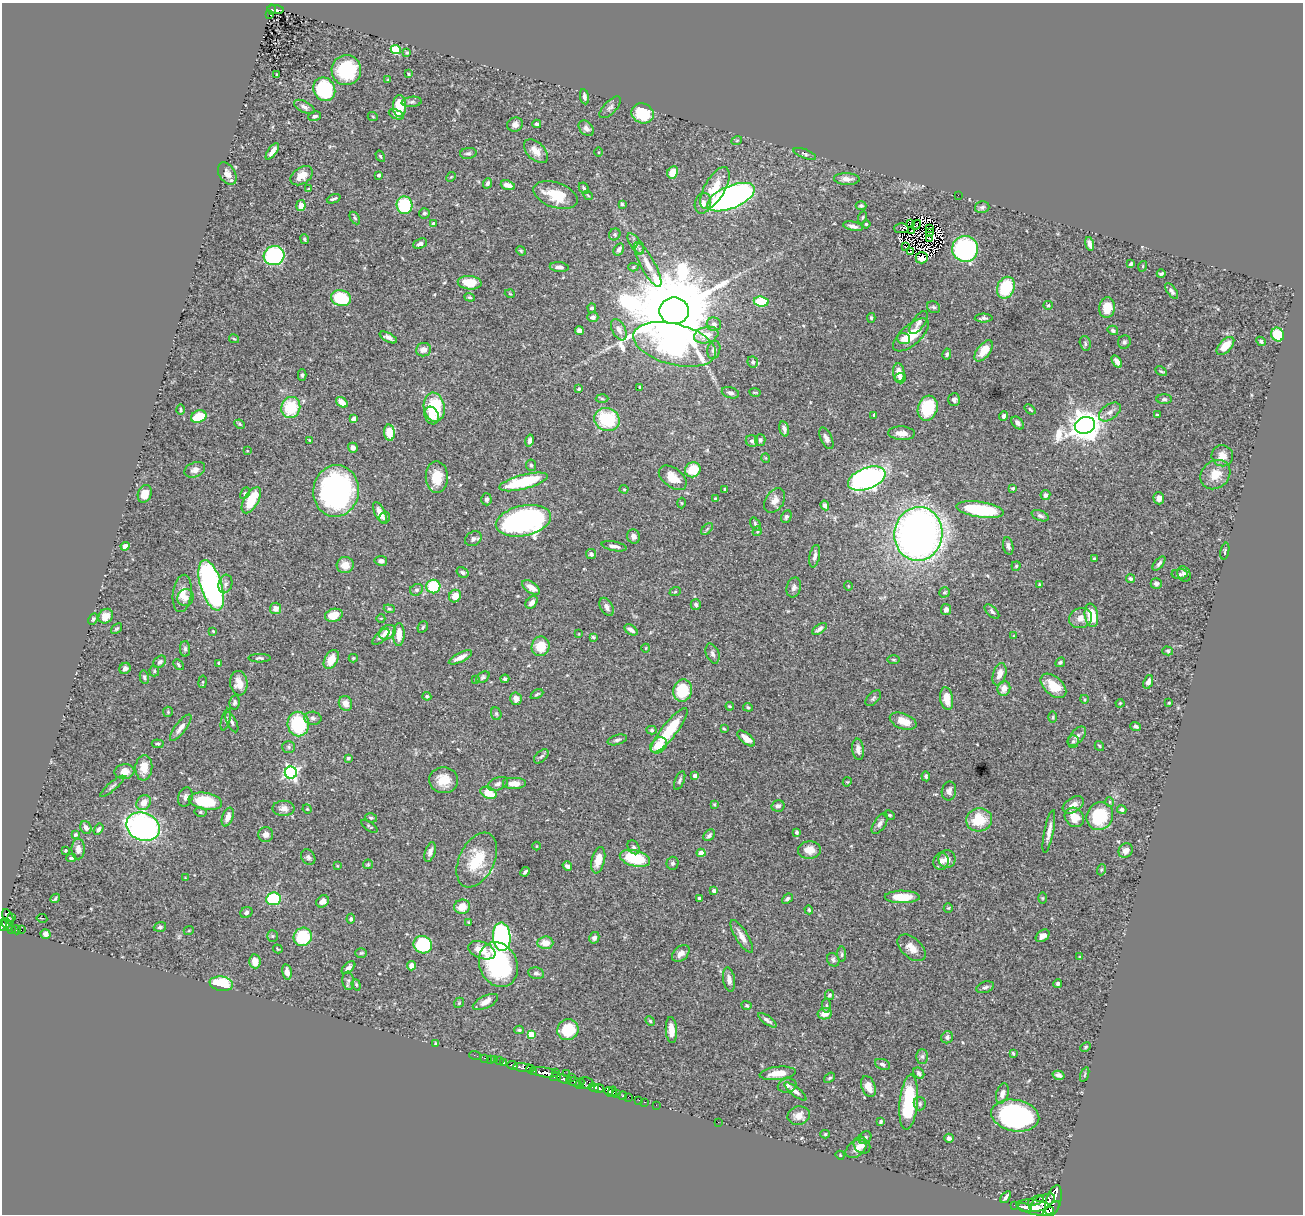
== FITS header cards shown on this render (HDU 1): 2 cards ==
NAXIS1  =                 1301
NAXIS2  =                 1212

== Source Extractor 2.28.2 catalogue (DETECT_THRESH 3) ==
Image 1301 x 1212 px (HDU 1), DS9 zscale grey, 1 PNG px = 1 image px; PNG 1305 x 1216 px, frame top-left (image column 1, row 1212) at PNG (2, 3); each listed source drawn as its Kron ellipse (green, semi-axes under 4 px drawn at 4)
Background 0.708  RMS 0.025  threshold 0.0762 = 3 sigma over >= 5 px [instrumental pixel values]
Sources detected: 516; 4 with non-positive FLUX_AUTO (blend fragments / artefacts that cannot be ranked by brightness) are neither listed nor drawn; of the other 512, the 500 brightest by FLUX_AUTO listed and drawn (12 fainter detections omitted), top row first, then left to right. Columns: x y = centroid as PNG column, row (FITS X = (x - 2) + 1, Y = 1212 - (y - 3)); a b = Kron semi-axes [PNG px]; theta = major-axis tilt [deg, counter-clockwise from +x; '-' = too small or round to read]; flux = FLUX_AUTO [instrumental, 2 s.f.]
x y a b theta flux
272 9 5 4 - 81
276 9 8 4 -5 130
270 14 4 2 - 15
396 50 5 4 - 85
407 53 4 3 - 1.9
346 70 15 15 - 82
277 74 3 3 - 2.1
408 74 3 2 - 1.6
388 80 3 3 - 1.4
324 89 12 10 -61 130
584 97 8 4 -80 5.4
412 102 10 5 6 4.1
400 106 11 6 -89 51
304 107 11 5 -27 6.4
610 107 14 6 46 6
642 113 11 9 -25 66
396 114 8 4 -22 6.2
315 116 7 4 16 4.4
373 117 5 3 - 1.5
515 124 8 7 - 7.5
537 124 4 4 - 4
586 128 9 6 -47 7.8
737 140 5 3 - 1.5
272 151 9 4 54 10
536 151 14 8 -45 17
598 152 4 3 - 1.5
468 153 8 5 7 4
805 154 12 4 -21 3.3
380 156 6 4 -59 1.9
673 172 6 5 - 27
227 174 12 8 -58 12
378 175 4 4 - 3.3
302 176 12 8 35 18
451 177 5 4 - 1.9
847 179 13 6 -2 11
488 183 5 4 - 5.8
508 185 7 4 -18 12
584 188 6 4 -61 3.3
715 188 23 10 60 42
309 189 4 3 - 2.3
555 195 23 12 -19 47
588 195 5 4 - 2
958 195 2 2 - 20
731 197 25 11 23 720
334 199 7 3 21 3.1
703 203 10 8 72 13
622 204 4 3 - 2.6
404 205 9 8 - 88
301 206 5 4 - 16
861 206 5 4 - 3.5
982 207 7 6 - 4.2
424 213 5 5 - 3.3
863 217 6 4 71 2.1
355 218 7 4 -59 2.5
911 223 3 2 - 1.6
433 224 3 3 - 5.5
866 224 4 4 - 2.4
916 225 5 2 - 2.1
853 226 10 4 -12 7.2
901 228 7 5 1 10
929 228 3 2 - 2.6
911 231 3 2 - 2.1
930 233 3 2 - 1.6
615 234 6 5 - 3.4
304 239 5 4 - 3
930 239 4 2 - 3.2
420 244 7 4 22 5.8
636 244 12 5 -55 6.6
1089 244 7 4 -75 8.2
905 247 2 2 - 3.6
619 249 6 5 - 5.8
639 249 6 4 73 2.9
965 249 13 12 - 280
521 251 5 4 - 2
910 252 3 3 - 4.6
274 256 10 9 - 200
922 258 6 5 - 8.4
648 264 25 7 -61 21
1131 264 4 3 - 3.4
1143 266 5 3 - 1.4
559 267 9 5 -6 7.3
633 267 5 4 - 2.2
1161 274 4 3 - 3
470 283 12 6 -5 34
1006 288 11 8 67 71
1172 291 9 4 -53 5.5
510 294 5 3 - 1.3
470 297 5 4 - 2.3
341 298 10 8 -15 85
761 302 7 5 -7 63
1048 305 5 4 - 2.1
934 307 7 5 -31 3.8
592 308 4 4 - 3.7
1107 308 10 8 83 32
674 311 15 13 0 41000
593 317 5 5 - 7
871 318 5 4 - 2.4
984 318 9 4 0 4.4
918 323 13 6 54 5.9
714 324 7 6 - 5.8
619 330 11 6 -63 10
1113 330 5 4 - 3.8
579 331 4 4 - 7.6
1278 334 7 6 - 48
706 335 12 8 15 24
911 335 22 10 41 43
388 337 9 4 -28 6.7
903 338 6 5 - 6.2
234 339 5 3 - 1.7
1261 341 5 4 - 3.1
1124 342 7 6 - 3.8
1085 343 7 5 -76 3.5
675 344 42 20 -14 710
1225 346 11 6 46 22
423 350 7 6 - 9.5
714 350 9 6 77 8.2
984 351 12 6 52 23
947 354 5 4 - 3.1
753 362 6 5 - 5.3
1117 362 7 4 -57 10
1161 371 6 4 -28 2.3
899 372 9 5 -83 15
302 375 5 4 - 2.9
900 378 5 5 - 7.2
640 387 3 3 - 2.2
579 389 3 3 - 2.6
755 392 5 3 - 1.6
730 393 9 5 -16 5.5
602 399 6 4 -2 2.7
1164 399 7 5 0 3.4
954 400 6 5 - 4.7
342 402 6 4 -38 14
291 407 11 9 74 72
434 407 14 10 -80 91
928 408 13 9 73 69
1030 409 6 4 -40 2.5
180 410 5 2 - 2
1110 412 12 7 36 8.7
432 415 9 7 -67 13
874 415 4 3 - 2.5
1157 415 3 3 - 2
1004 416 5 3 - 4.6
199 417 8 6 20 48
354 419 4 4 - 19
607 419 13 11 -25 98
1018 423 7 5 -48 5
240 424 5 4 - 2.2
1085 425 10 8 18 3200
784 429 8 4 -75 7
389 433 8 5 -85 30
902 433 13 6 -3 13
826 438 11 5 -65 7.2
310 440 4 3 - 1.5
760 440 6 5 - 4
530 441 6 4 77 5.3
752 441 6 5 - 6.4
353 448 5 4 - 6.5
247 451 4 2 - 1.1
1222 456 11 10 - 13
766 458 5 3 - 1.3
531 465 6 5 - 3
195 470 11 7 22 8.6
693 470 8 7 - 37
1215 475 16 13 41 28
437 477 16 11 -88 38
673 478 16 9 -37 29
867 478 20 10 21 560
523 482 25 7 14 95
1013 488 3 3 - 2.1
624 489 4 4 - 1.8
725 489 4 3 - 3
336 491 26 23 84 410
245 493 6 4 61 2.3
145 494 9 6 71 24
1045 495 5 5 - 5.2
715 498 4 3 - 1.7
1159 498 6 5 - 9.2
486 499 6 5 - 4.5
251 500 14 7 59 51
775 500 13 9 58 11
681 503 5 3 - 1.5
825 505 5 4 - 6.6
980 510 24 7 -8 110
380 513 12 5 -65 14
1040 516 9 5 -22 4.5
786 517 6 5 - 3.7
384 518 6 5 - 3.5
523 521 28 15 11 450
755 524 7 4 -58 3.9
707 529 7 4 46 2.7
757 531 5 4 - 2.4
918 534 27 24 82 1100
633 536 7 6 - 7.3
473 539 9 7 30 6
125 546 4 4 - 13
614 546 12 4 -11 7.8
1008 546 9 5 -80 5.7
1225 551 8 3 79 2.8
591 554 5 5 - 4.6
815 556 11 5 79 7.3
1094 558 4 3 - 3.2
381 561 6 5 - 5.9
1159 563 8 3 49 4.2
345 565 8 8 - 18
1016 566 4 4 - 2
462 572 6 5 - 3.7
1180 574 8 5 0 4.1
1184 574 8 6 -61 4.9
1130 579 4 3 - 3.5
225 584 9 6 74 6
1039 584 4 3 - 1.4
1156 584 5 5 - 4.4
211 585 26 10 -73 390
848 586 5 3 - 1.2
433 587 7 7 - 78
531 587 10 5 -35 14
794 587 10 7 75 6.6
416 590 7 5 29 3.6
675 592 6 3 20 1.9
945 592 5 5 - 2.7
182 593 19 9 82 20
455 596 6 5 - 18
186 597 8 8 - 8.2
532 602 7 5 47 8.8
696 604 5 5 - 3
607 607 10 6 -60 7.4
275 608 6 5 - 10
389 609 5 4 - 2.3
946 609 5 5 - 6.8
992 611 9 5 -45 4.4
334 615 9 6 17 25
1091 615 12 6 -80 47
106 616 8 6 48 16
381 618 4 3 - 1.3
1080 618 11 10 - 14
93 619 6 4 64 3.4
423 627 6 4 49 2.5
117 629 6 4 39 2.6
819 629 8 4 34 5.8
631 630 7 4 -32 7.4
213 631 3 2 - 1.6
387 632 9 6 29 21
399 634 11 5 89 22
579 634 4 2 - 1.2
1014 636 3 2 - 1.2
381 637 11 5 43 5.2
593 637 4 3 - 2.3
541 646 10 9 - 34
646 648 4 3 - 1.2
185 649 8 5 -88 4
1168 651 5 4 - 3
712 654 10 6 -68 5.7
460 657 13 4 26 13
260 658 11 4 0 4.3
353 658 4 3 - 2.1
331 659 10 6 61 24
893 660 6 3 -1 1.8
160 662 7 5 43 5
1060 662 5 3 - 2.6
219 663 3 3 - 2.2
178 665 6 4 -48 2.5
125 668 6 5 - 5.6
154 671 5 5 - 2.1
999 674 11 6 74 14
144 677 7 4 -78 3
483 677 7 5 35 3.5
475 679 3 2 - 1.8
505 679 4 4 - 4.6
202 682 6 4 78 2.5
1148 682 7 4 67 6.9
239 683 12 8 -82 19
1053 686 15 9 -41 36
1004 688 7 6 - 14
683 691 11 9 75 62
537 694 7 3 28 2.3
427 696 4 4 - 3.1
873 698 9 5 46 3.4
516 699 6 5 - 12
947 699 11 6 -81 21
1084 699 4 3 - 1.5
235 702 7 5 80 4
345 703 7 6 - 11
1120 703 4 4 - 1.8
1169 703 3 2 - 1.5
730 706 4 2 - 2.1
748 707 5 3 - 2.3
168 712 5 5 - 2.2
496 714 6 5 - 2.8
1053 717 6 4 89 2.1
313 718 8 6 -5 5.7
226 720 11 4 75 4.1
903 721 14 7 -20 20
232 722 11 4 -63 4.9
298 724 12 11 - 130
1135 726 5 4 - 4.2
181 728 16 5 52 9.8
724 729 3 3 - 1.6
651 730 5 4 - 2.6
669 730 27 7 52 76
1077 736 11 6 49 7.2
746 738 10 5 -40 16
617 740 10 5 17 4.1
1073 741 6 5 - 3.7
158 744 6 4 -5 2.1
659 745 9 7 40 30
1099 746 5 3 - 1.9
289 747 6 6 - 3.6
858 749 11 5 -84 7.8
541 756 9 5 44 3.3
348 758 4 3 - 3.5
144 768 12 8 84 24
124 772 10 7 6 16
291 773 6 6 - 410
695 776 4 3 - 6.8
926 776 5 4 - 3.2
443 780 14 13 - 27
680 781 10 4 68 4.1
847 782 5 3 - 1.6
515 783 12 6 0 15
498 784 10 6 21 6
112 786 15 4 41 4.7
949 791 9 7 78 6.4
489 793 8 5 -23 37
185 797 10 7 68 7.3
205 801 17 8 -10 83
1110 802 5 3 - 1.5
144 803 8 6 49 16
714 804 4 3 - 1.7
1073 805 11 7 32 12
778 806 6 5 - 5.6
284 808 11 7 0 9.2
307 809 5 4 - 1.7
1122 809 5 4 - 3.5
200 812 6 4 -14 2.8
889 815 6 4 -26 2
1100 816 14 13 - 74
228 817 10 5 70 13
1074 817 10 8 -46 27
371 818 6 4 -15 2.3
979 820 13 11 12 51
880 824 12 6 57 6.6
369 826 9 3 -35 2.4
143 827 17 13 -23 460
86 828 7 5 -64 6.8
98 829 6 4 58 3.9
1049 831 22 4 79 12
797 832 4 4 - 2.9
266 834 7 7 - 8.7
75 835 4 3 - 2.4
709 835 6 5 - 5
536 846 4 3 - 1.1
633 847 7 5 -57 3.8
78 849 10 6 89 7.7
65 850 3 3 - 1.8
809 850 11 8 2 17
1126 851 7 6 - 7.9
430 852 10 5 72 7
701 853 4 4 - 24
308 857 8 6 -55 4.9
71 858 5 3 - 2.7
635 858 15 8 -15 92
947 859 9 8 - 13
477 860 29 17 64 65
598 860 13 6 76 24
941 861 9 7 71 8.9
673 863 6 6 - 3.7
368 864 5 5 - 2.1
337 866 4 3 - 1.4
567 866 5 3 - 5.3
1101 870 5 3 - 1.8
525 872 5 3 - 2.9
185 878 3 3 - 1.1
714 891 4 4 - 5.9
902 897 17 6 -1 41
55 898 5 3 - 2.6
699 898 3 3 - 3.2
1042 898 6 4 90 1.6
273 899 7 6 - 84
787 899 6 4 41 3.4
323 901 7 5 42 10
462 907 8 7 - 24
948 908 5 4 - 1.7
809 910 4 4 - 2.6
246 912 6 5 - 4.1
8 917 8 5 -62 150
12 917 3 2 - 25
42 918 5 2 - 1.4
351 919 5 4 - 3.3
469 922 4 3 - 1.7
7 924 7 5 -60 440
3 925 6 3 -89 330
160 927 6 4 19 3.6
11 929 3 3 - 58
21 929 3 2 - 32
16 930 4 3 - 99
189 930 5 3 - 1.5
46 934 5 4 - 6.1
272 936 5 5 - 2.5
742 936 19 6 -59 14
1043 936 8 5 38 9.7
303 937 9 9 - 74
502 937 14 9 -87 360
594 938 6 5 - 5.3
545 943 8 6 4 21
423 945 9 8 - 100
912 948 17 9 -41 17
278 949 5 3 - 1.4
482 950 14 8 -20 26
361 953 6 4 2 2.3
681 953 10 6 42 9.8
842 954 8 4 -88 3
1080 957 3 3 - 1.7
833 960 7 6 - 4.1
255 961 7 5 -85 17
498 965 23 18 -66 210
412 966 4 4 - 12
348 968 8 5 44 6.6
287 972 8 4 -80 8.9
536 973 8 5 -12 5.2
729 980 12 6 -80 9.3
348 981 9 6 -84 4.1
221 984 12 7 -10 88
1058 984 4 4 - 3.6
356 985 6 4 -70 2.2
985 987 9 5 19 4.5
829 995 5 4 - 3.6
485 1002 14 6 25 12
459 1003 5 4 - 2.2
747 1005 5 4 - 2.1
826 1006 7 4 -86 2.7
825 1014 7 5 11 15
767 1020 11 4 -36 5.2
650 1021 5 4 - 2.3
519 1030 4 3 - 2.8
568 1030 11 10 - 59
671 1030 13 5 -86 19
531 1034 4 4 - 32
947 1037 6 5 - 5.1
435 1043 3 3 - 1.9
1086 1047 5 4 - 2.4
1013 1053 3 3 - 1.8
475 1055 6 2 -18 9.5
922 1056 7 6 - 4.2
484 1058 3 2 - 15
490 1059 2 2 - 4.2
495 1060 3 3 - 20
500 1060 2 2 - 5
503 1063 3 3 - 75
883 1064 8 5 -21 4.6
512 1065 5 3 - 130
524 1068 11 3 -6 1200
531 1070 6 3 -41 410
544 1072 14 4 -8 950
555 1072 2 2 - 13
778 1073 18 6 6 23
919 1073 6 5 - 4.7
567 1074 2 2 - 8
1058 1075 6 4 -15 5.3
1085 1075 7 3 71 2.2
556 1077 6 2 26 91
571 1077 2 2 - 26
830 1078 6 4 38 2.8
564 1079 8 3 -19 220
574 1082 8 3 -17 280
580 1083 6 3 64 220
586 1083 7 6 - 190
787 1085 9 7 12 6.8
868 1086 11 6 -70 18
594 1087 5 3 - 380
599 1089 5 4 - 320
795 1091 13 4 -38 6.4
609 1092 5 4 - 660
613 1092 5 3 - 350
617 1093 3 3 - 76
1002 1093 10 6 73 8.8
622 1096 5 3 - 42
628 1097 2 2 - 17
639 1100 2 2 - 9.9
645 1102 3 2 - 21
909 1102 28 9 84 140
920 1104 7 6 - 3.3
656 1105 2 2 - 13
799 1116 11 9 14 14
1015 1116 24 15 -10 330
718 1122 2 2 - 30
880 1122 4 3 - 2.9
825 1134 4 4 - 2.2
865 1138 7 5 47 5
949 1138 5 4 - 5.7
862 1145 9 7 -44 8.7
856 1149 11 7 36 14
840 1155 5 3 - 1.5
1006 1197 7 3 53 4.4
1036 1201 8 3 22 180
1053 1201 16 7 74 2000
1042 1203 14 7 30 1600
1015 1205 3 2 - 44
1024 1207 7 3 -14 810
1035 1207 19 7 -11 3500
1051 1210 11 5 44 1300
At the frame edge (FLAGS 8, measured only in part): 1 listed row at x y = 3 925
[12 fainter detections neither listed nor drawn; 4 non-positive-flux detections neither listed nor drawn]